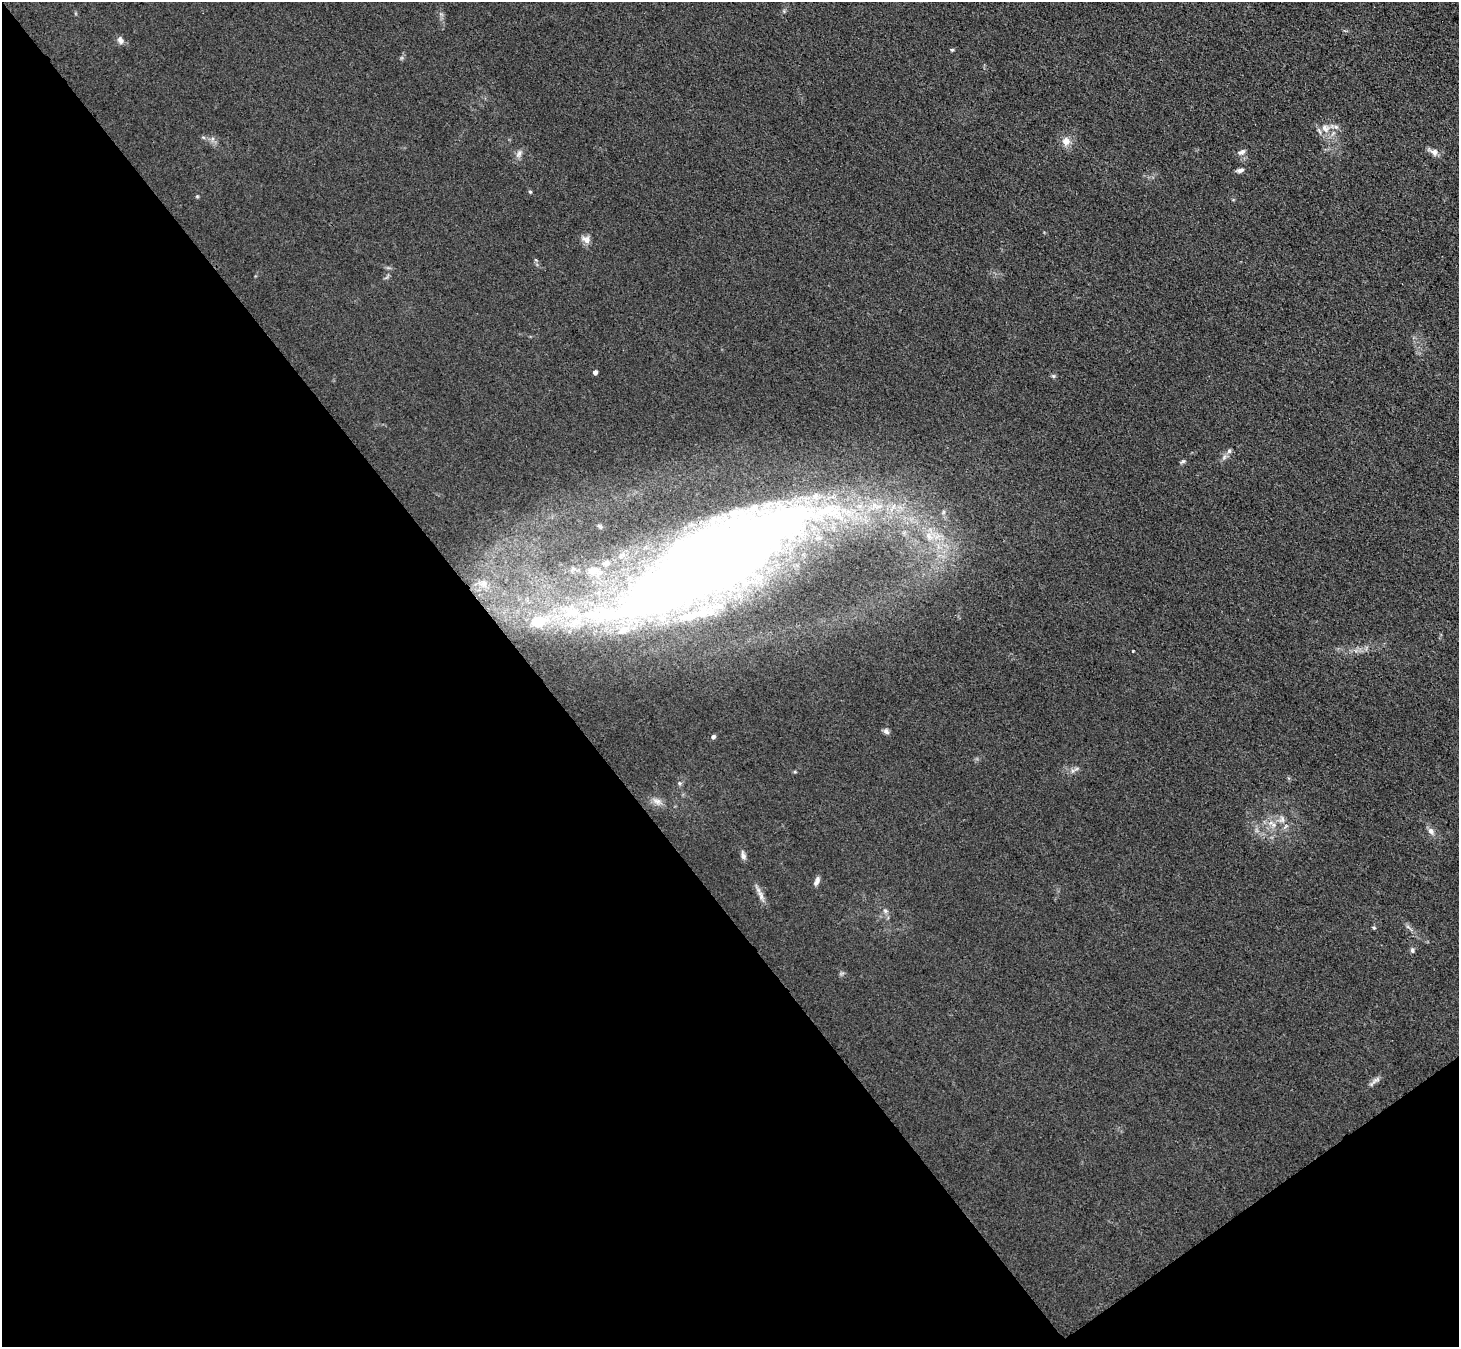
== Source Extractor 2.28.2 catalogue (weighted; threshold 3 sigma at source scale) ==
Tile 14 of 4 x 4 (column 2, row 4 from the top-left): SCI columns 1559-3015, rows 264-1608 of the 6166 x 6131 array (HDU 1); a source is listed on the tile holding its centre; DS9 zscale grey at full resolution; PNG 1461 x 1349 px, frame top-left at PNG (2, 2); no overlay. Shown black and unused: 40% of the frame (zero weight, under 3 of 4 exposures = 9% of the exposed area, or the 3 px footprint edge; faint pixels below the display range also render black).
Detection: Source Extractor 2.28.2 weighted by HDU 2 'WHT'; one run over the whole footprint, this tile lists its part. Background 0.0318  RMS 0.0067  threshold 0.0304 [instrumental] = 3 sigma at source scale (4.5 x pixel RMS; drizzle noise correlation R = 1.50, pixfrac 1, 0.05/0.05 arcsec/px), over >= 5 px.
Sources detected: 46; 3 inside a brighter object's white glare — not listed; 7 inside a brighter listed object's ellipse — not listed separately; the other 36 listed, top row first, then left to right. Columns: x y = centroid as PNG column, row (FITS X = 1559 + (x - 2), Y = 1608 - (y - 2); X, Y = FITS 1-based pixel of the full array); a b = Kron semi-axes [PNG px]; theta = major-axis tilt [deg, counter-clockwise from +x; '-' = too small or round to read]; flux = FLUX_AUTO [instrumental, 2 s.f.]
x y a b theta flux
120 40 10 8 -67 2.9
952 50 5 4 - 0.83
1325 128 13 11 -36 7.3
1066 141 11 10 - 5.7
1241 152 11 7 24 2.6
1434 152 11 9 -62 3.7
519 154 12 6 69 3
1240 170 9 5 11 2.4
530 192 5 4 - 0.83
586 239 12 10 -30 4
595 372 4 4 - 3.5
1053 376 6 5 - 1.2
1229 451 6 5 - 1.8
1224 457 7 6 - 2.1
1183 461 8 4 35 1.2
929 536 14 10 -52 8.5
484 583 9 9 - 4.1
673 588 199 56 20 590
1133 651 3 2 - 0.5
886 731 9 6 -41 2
713 737 5 4 - 1.9
1073 771 7 4 19 1.9
795 772 5 3 - 0.73
679 783 6 5 - 1.2
657 801 14 8 -18 4.3
1282 819 11 8 81 4
1273 825 8 7 - 3.4
1431 831 9 7 -55 3.3
743 856 11 6 -75 2.9
817 881 13 5 66 2.8
761 895 14 7 -70 4
885 911 7 6 - 1.8
1408 927 7 4 -19 1.4
1374 928 6 4 -18 0.9
1412 950 7 5 -83 1.6
1376 1080 21 5 36 3.1